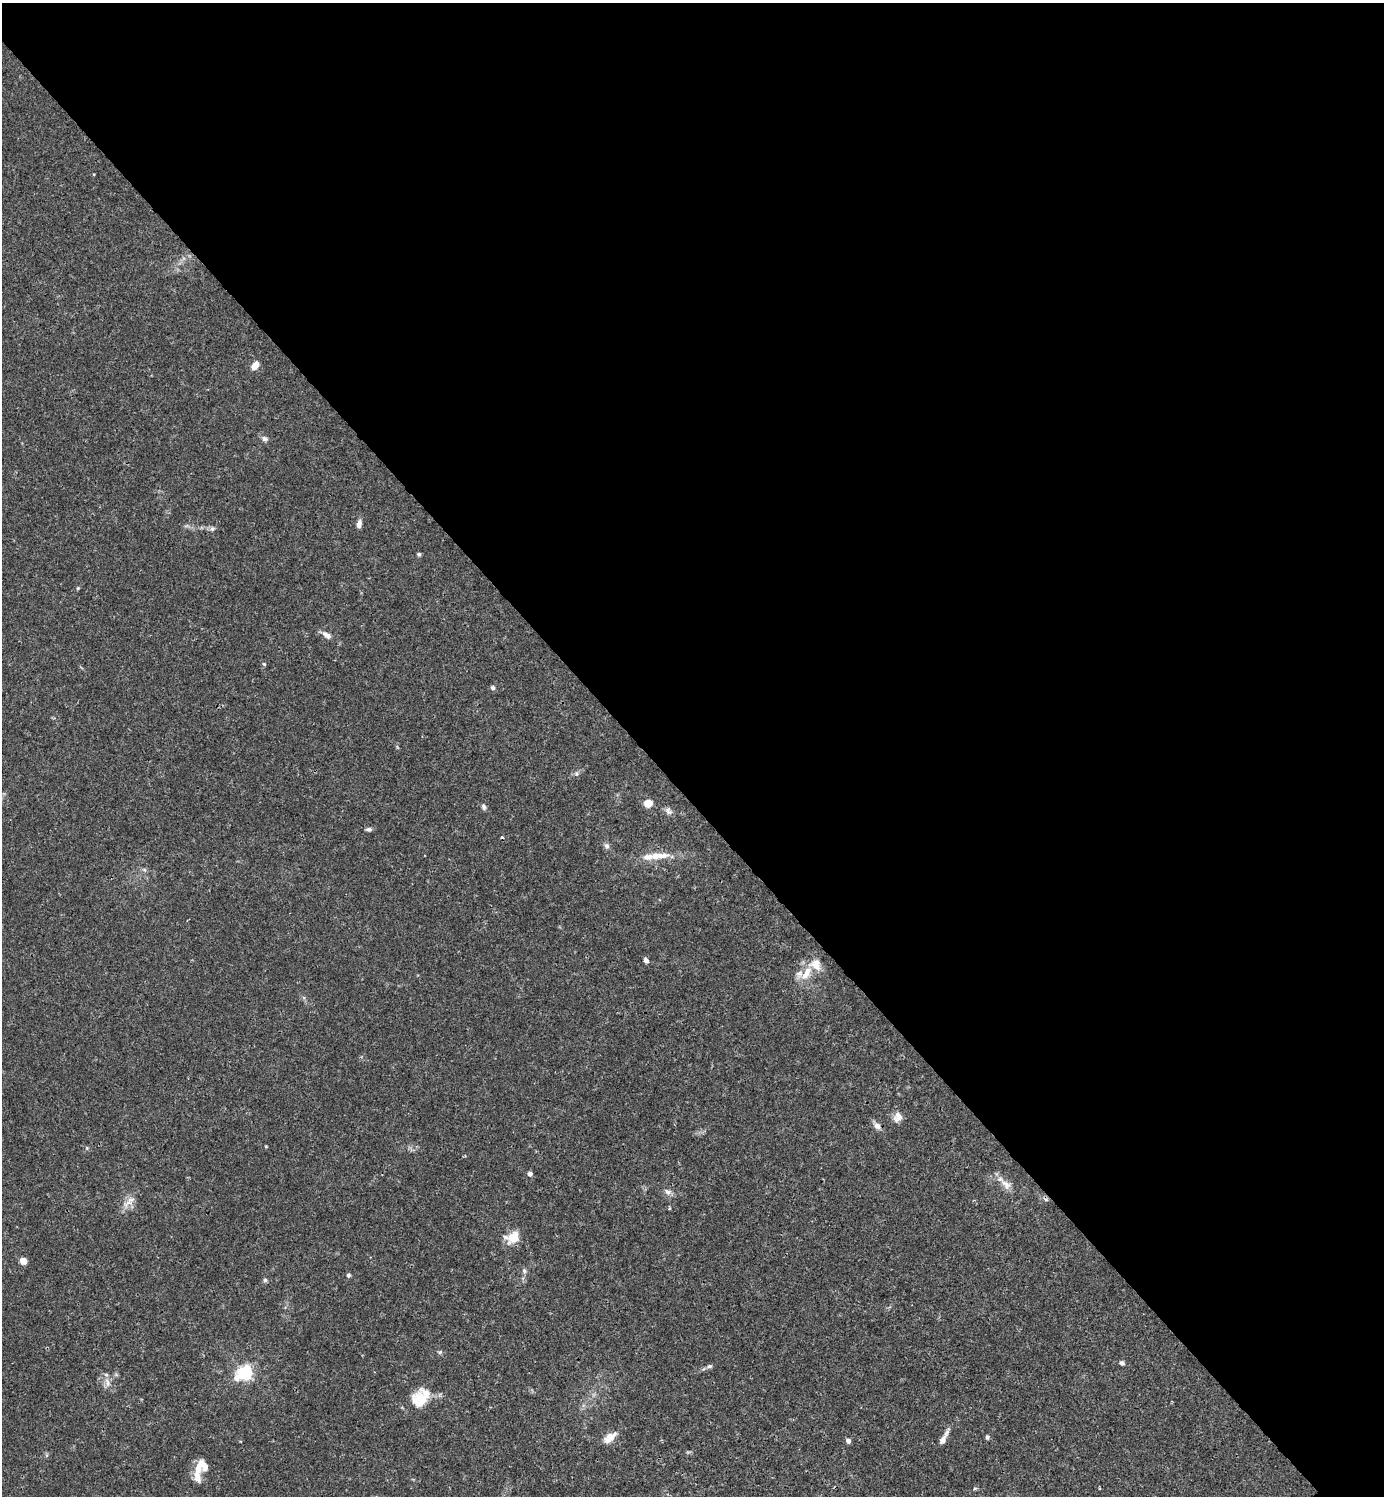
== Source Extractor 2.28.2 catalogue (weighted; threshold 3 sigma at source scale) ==
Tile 3 of 4 x 4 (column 3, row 1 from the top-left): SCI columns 3062-4443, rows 4484-5977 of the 5981 x 5982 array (HDU 1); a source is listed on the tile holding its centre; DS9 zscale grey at full resolution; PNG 1386 x 1498 px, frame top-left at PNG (2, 3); no overlay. Shown black and unused: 54% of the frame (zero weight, under 3 of 4 exposures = <1% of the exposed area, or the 3 px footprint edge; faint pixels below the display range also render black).
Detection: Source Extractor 2.28.2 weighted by HDU 2 'WHT'; one run over the whole footprint, this tile lists its part. Background 0.015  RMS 0.0022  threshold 0.00979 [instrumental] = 3 sigma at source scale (4.5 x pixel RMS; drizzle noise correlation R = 1.50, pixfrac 1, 0.05/0.05 arcsec/px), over >= 5 px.
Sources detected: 53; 2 cosmic-ray / hot-pixel residue — not listed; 7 inside a brighter listed object's ellipse — not listed separately; the other 44 listed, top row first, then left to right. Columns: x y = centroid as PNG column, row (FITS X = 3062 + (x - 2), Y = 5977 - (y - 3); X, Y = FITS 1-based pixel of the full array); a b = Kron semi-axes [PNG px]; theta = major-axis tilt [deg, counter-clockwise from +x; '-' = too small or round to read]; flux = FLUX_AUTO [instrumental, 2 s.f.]
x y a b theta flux
255 366 10 7 53 1.7
265 439 8 6 -25 0.65
359 524 10 5 76 1
212 529 6 5 - 0.5
419 554 5 4 - 0.38
78 588 5 4 - 0.23
327 635 14 7 -33 1.2
264 664 5 4 - 0.21
493 688 6 5 - 0.49
576 774 6 5 - 0.44
648 803 6 5 - 3.5
484 807 8 5 -73 0.56
668 811 11 7 -48 0.84
369 829 7 5 2 0.56
607 846 8 6 -17 0.59
662 855 20 7 4 2.5
144 869 7 4 -20 0.37
646 960 6 5 - 0.62
806 973 21 9 59 3.2
898 1117 11 10 - 1.8
877 1126 9 8 - 1.1
87 1148 6 3 -71 0.23
530 1174 5 5 - 0.73
1006 1184 18 9 -38 2
668 1192 10 7 -35 0.92
129 1202 12 5 24 1.1
513 1237 15 11 20 4.3
23 1261 7 6 - 1.6
524 1271 7 6 - 0.56
348 1275 5 5 - 0.42
265 1280 6 5 - 0.35
440 1352 6 4 71 0.3
1122 1363 6 5 - 0.54
709 1366 7 5 3 0.45
245 1372 6 6 - 56
237 1378 8 8 - 1.6
107 1382 15 5 -81 1.1
420 1399 22 20 9 5.2
987 1437 5 4 - 0.54
609 1438 16 8 37 2.6
943 1439 19 6 62 1.4
848 1441 4 4 - 1.1
198 1468 18 9 78 2.7
974 1489 6 3 19 0.29